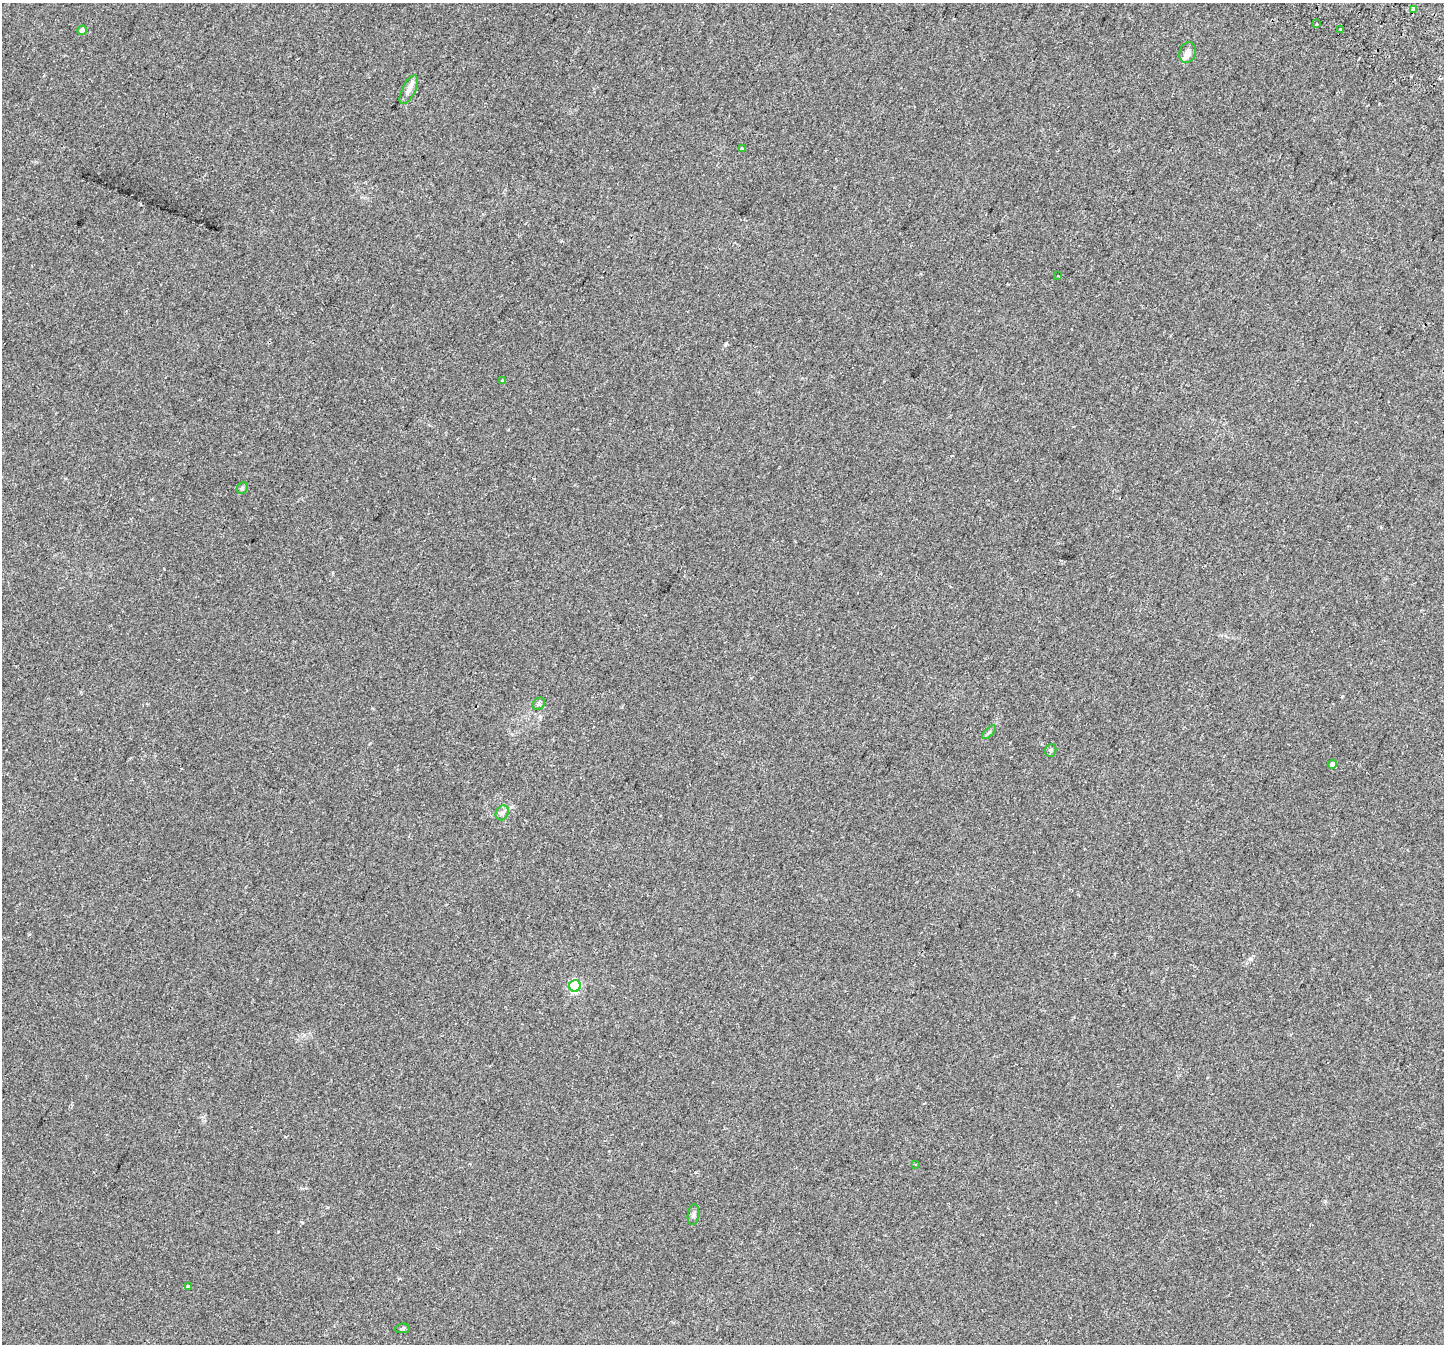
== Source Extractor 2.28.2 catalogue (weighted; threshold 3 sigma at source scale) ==
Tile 10 of 4 x 4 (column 2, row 3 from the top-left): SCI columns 1508-2949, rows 1684-3025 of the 5890 x 5987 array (HDU 1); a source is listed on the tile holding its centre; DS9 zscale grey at full resolution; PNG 1446 x 1346 px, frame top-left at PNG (2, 3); each listed source drawn as its Kron ellipse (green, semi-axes under 4 px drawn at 4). Shown black and unused: <1% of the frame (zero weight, under 2 of 3 exposures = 4% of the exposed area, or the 3 px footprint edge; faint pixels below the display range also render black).
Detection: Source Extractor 2.28.2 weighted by HDU 2 'WHT'; one run over the whole footprint, this tile lists its part. Background 0.0629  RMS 0.0063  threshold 0.0284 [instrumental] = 3 sigma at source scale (4.5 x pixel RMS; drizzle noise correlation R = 1.50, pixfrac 1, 0.0396/0.0396 arcsec/px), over >= 5 px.
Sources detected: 24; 2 cosmic-ray / hot-pixel residue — neither listed nor drawn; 2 inside a brighter listed object's ellipse — not listed separately; the other 20 listed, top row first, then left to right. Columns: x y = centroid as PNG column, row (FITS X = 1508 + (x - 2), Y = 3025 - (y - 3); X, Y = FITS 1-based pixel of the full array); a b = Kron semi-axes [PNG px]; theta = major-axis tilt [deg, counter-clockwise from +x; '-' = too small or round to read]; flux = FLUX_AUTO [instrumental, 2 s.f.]
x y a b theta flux
1413 10 4 3 - 5.5
1317 23 3 3 - 1.4
1341 29 4 2 - 1.9
82 30 5 4 - 3.5
1188 52 10 8 69 3.1
409 90 16 6 63 3.1
742 149 3 3 - 3
1058 276 3 2 - 0.58
502 380 3 3 - 1.1
242 488 6 5 - 0.88
539 704 7 5 45 1.2
989 732 9 3 45 1.1
1051 750 7 5 68 1.1
1332 764 4 4 - 2
502 813 8 6 62 1.7
575 986 6 6 - 63
915 1165 3 2 - 0.73
693 1215 10 6 84 1.5
188 1286 3 3 - 2.4
402 1328 7 4 7 0.83
Overlapping masked pixels (flux is a lower limit): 1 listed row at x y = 1413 10
Unlisted compact peaks at least as high as the median listed source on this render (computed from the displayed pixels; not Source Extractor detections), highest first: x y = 1251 959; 725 345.